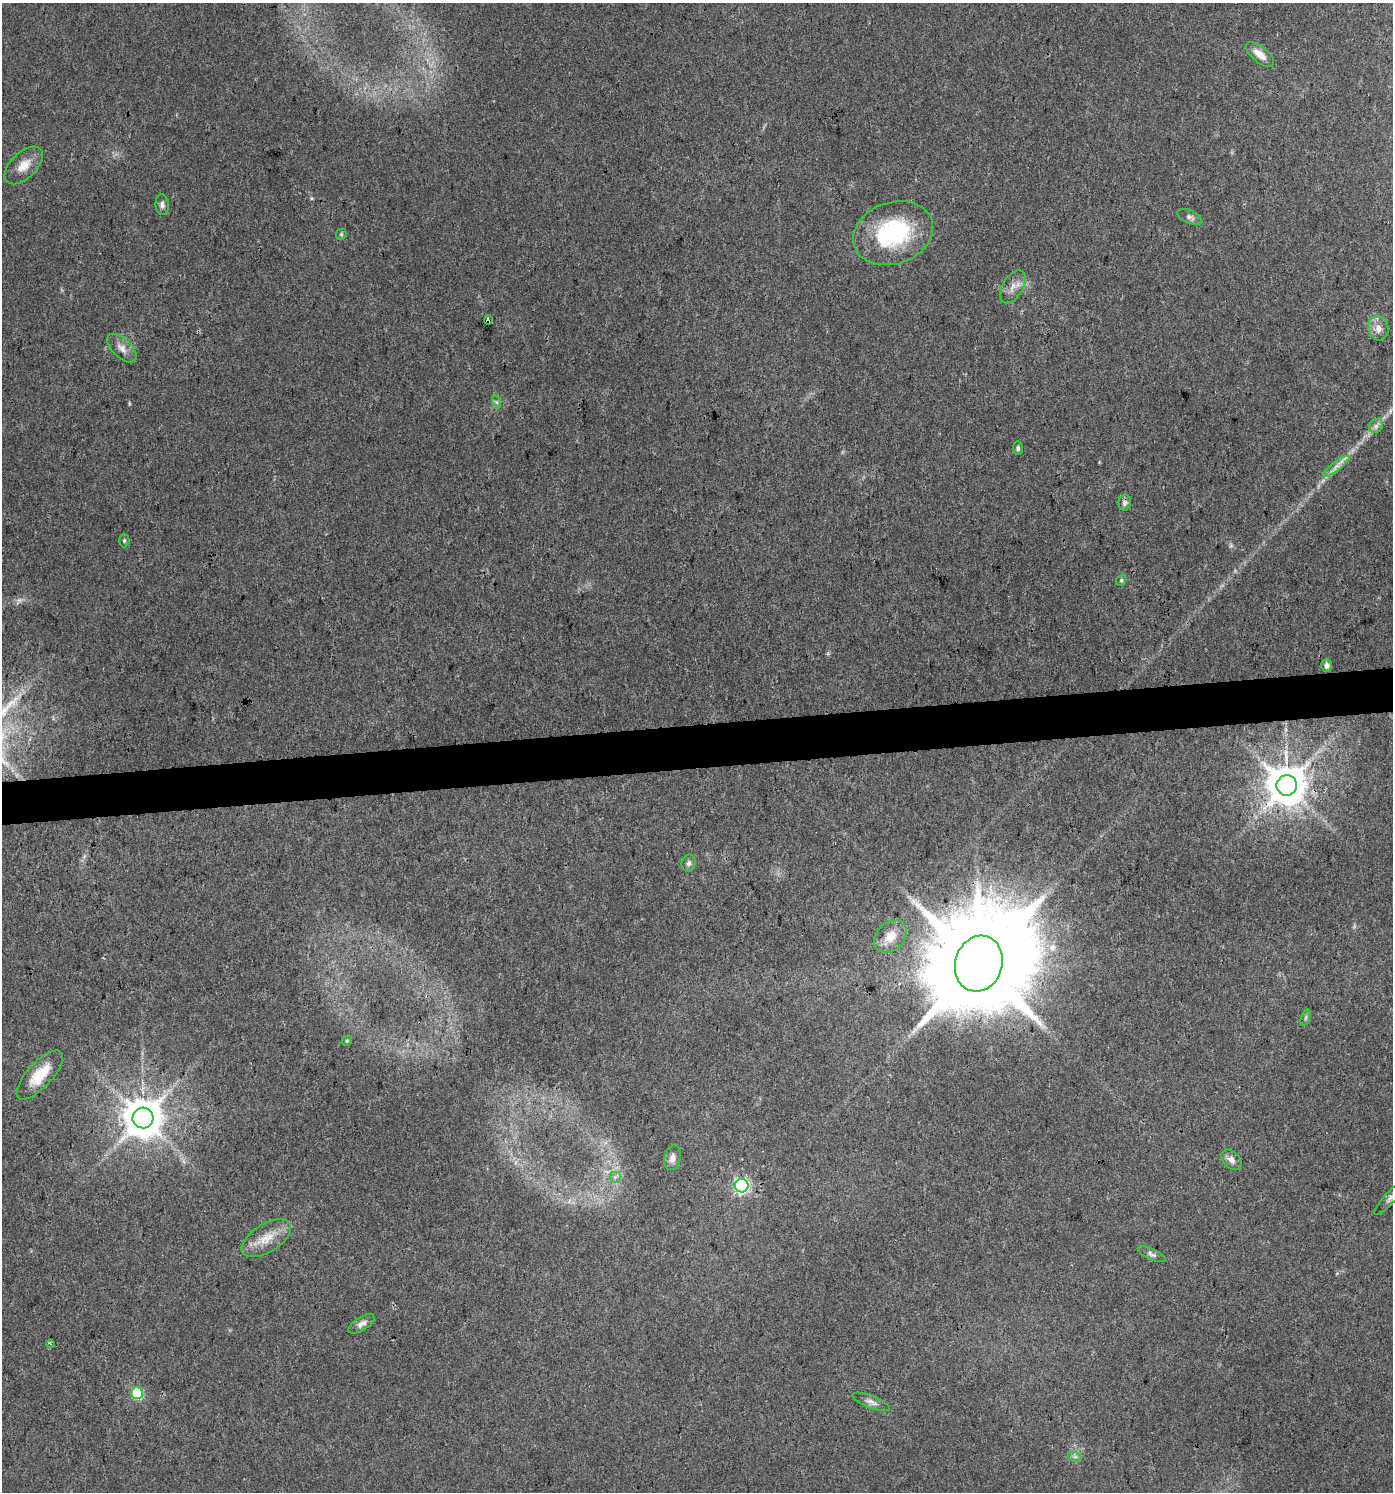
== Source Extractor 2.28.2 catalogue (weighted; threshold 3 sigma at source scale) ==
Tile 5 of 3 x 3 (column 2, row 2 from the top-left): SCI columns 1435-2825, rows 1492-2981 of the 4218 x 4472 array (HDU 1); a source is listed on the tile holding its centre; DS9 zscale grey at full resolution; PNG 1395 x 1494 px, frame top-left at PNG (2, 3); each listed source drawn as its Kron ellipse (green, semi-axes under 4 px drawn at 4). Shown black and unused: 3% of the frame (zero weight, under 3 of 4 exposures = <1% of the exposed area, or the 3 px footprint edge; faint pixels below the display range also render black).
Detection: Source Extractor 2.28.2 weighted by HDU 2 'WHT'; one run over the whole footprint, this tile lists its part. Background 0.0306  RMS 0.0039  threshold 0.0176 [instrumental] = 3 sigma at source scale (4.5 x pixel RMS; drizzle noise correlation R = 1.50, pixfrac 1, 0.0396/0.0396 arcsec/px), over >= 5 px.
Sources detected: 39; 1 too faint to see at this stretch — neither listed nor drawn; the other 38 listed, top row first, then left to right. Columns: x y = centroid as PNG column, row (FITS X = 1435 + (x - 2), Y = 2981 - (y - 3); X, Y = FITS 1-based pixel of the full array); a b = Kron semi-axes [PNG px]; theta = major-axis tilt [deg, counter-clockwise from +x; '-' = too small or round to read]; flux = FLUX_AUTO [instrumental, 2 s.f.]
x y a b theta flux
1260 54 17 8 -38 4.3
24 165 23 13 44 5.5
162 205 10 6 -85 1.4
1190 217 13 6 -23 1.5
893 233 41 31 20 40
341 234 6 5 - 0.53
1013 287 18 10 59 3.5
488 320 4 3 - 8.6
1378 328 12 10 -79 3.4
122 348 18 9 -43 3.2
496 402 7 4 -70 0.76
1376 426 7 6 - 1.3
1018 448 6 5 - 0.95
1336 466 16 4 38 2.5
1125 502 8 6 79 1.6
124 540 7 5 89 0.62
1121 580 6 5 - 0.67
1327 665 6 5 - 1.7
1287 785 10 10 - 1300
689 863 8 7 - 1.3
890 936 18 14 45 5.7
979 964 28 23 72 11000
1306 1017 8 3 71 0.7
347 1041 5 4 - 0.51
40 1075 31 12 47 11
143 1118 10 10 - 1300
673 1158 12 8 78 2.4
1231 1160 12 8 -46 2.3
615 1177 6 6 - 1
742 1186 7 6 - 83
1391 1197 23 5 47 2.6
266 1238 27 14 32 8
1152 1254 15 5 -24 1.3
361 1324 15 6 32 2
51 1344 4 3 - 0.4
137 1393 6 6 - 29
871 1402 20 6 -21 2.1
1075 1457 7 4 -18 0.88
Overlapping masked pixels (flux is a lower limit): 3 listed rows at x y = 488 320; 1287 785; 979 964
Isophote crosses this tile's border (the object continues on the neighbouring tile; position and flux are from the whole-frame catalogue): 1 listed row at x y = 1391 1197